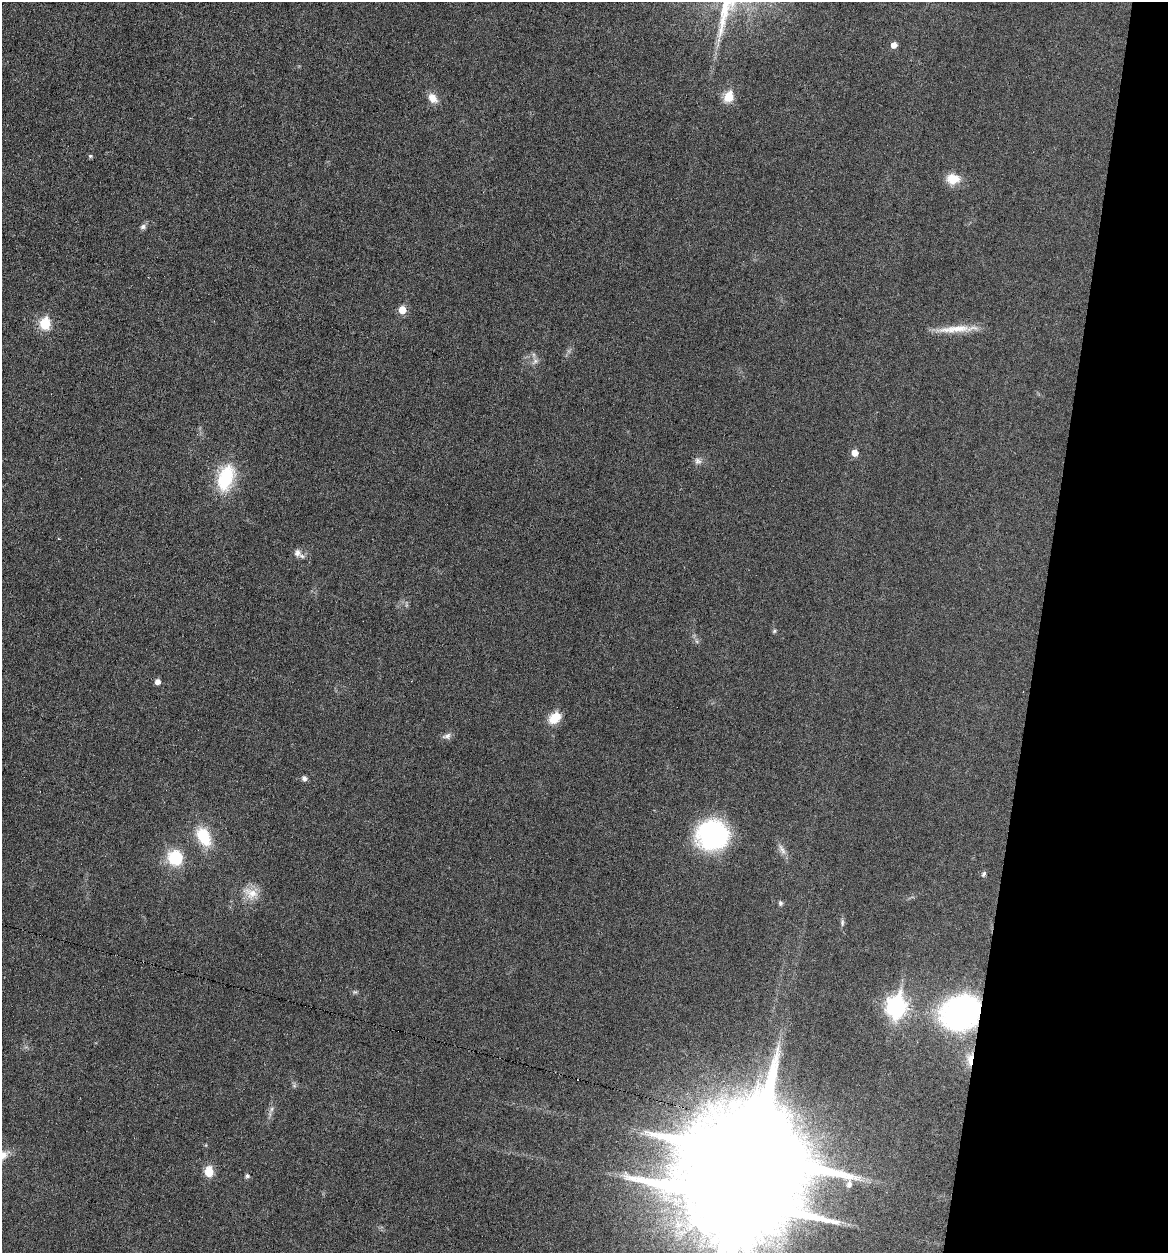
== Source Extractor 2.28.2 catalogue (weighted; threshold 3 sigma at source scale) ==
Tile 8 of 4 x 4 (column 4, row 2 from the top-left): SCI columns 3618-4783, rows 2505-3755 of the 5027 x 5007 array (HDU 1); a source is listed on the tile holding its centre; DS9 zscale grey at full resolution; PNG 1170 x 1255 px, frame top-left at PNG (2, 2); no overlay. Shown black and unused: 11% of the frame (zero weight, under 3 of 6 exposures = <1% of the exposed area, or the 3 px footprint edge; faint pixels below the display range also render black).
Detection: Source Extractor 2.28.2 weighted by HDU 2 'WHT'; one run over the whole footprint, this tile lists its part. Background 0.0454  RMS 0.0044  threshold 0.0179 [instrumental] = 3 sigma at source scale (4.09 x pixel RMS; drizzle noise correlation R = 1.36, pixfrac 0.8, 0.05/0.05 arcsec/px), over >= 5 px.
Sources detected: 41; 1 too faint to see at this stretch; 1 inside a brighter object's white glare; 2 cosmic-ray / hot-pixel residue — not listed; the other 37 listed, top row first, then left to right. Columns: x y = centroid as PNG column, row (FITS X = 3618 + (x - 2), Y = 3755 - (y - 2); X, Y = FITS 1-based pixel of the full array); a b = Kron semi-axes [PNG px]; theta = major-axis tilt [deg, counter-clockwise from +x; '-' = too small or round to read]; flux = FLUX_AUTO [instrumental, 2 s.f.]
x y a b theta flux
894 45 6 5 - 3.1
729 97 6 6 - 16
433 98 14 10 -52 4.2
90 156 6 5 - 0.71
953 179 15 12 -3 7.3
143 227 8 7 - 1.3
402 310 6 6 - 6.9
45 323 7 6 - 24
955 329 50 9 4 9.3
535 361 10 7 40 1.7
855 453 6 6 - 4.3
698 461 10 9 - 1.8
226 478 31 18 74 23
297 553 11 9 -89 2.5
774 631 6 5 - 0.64
696 641 7 4 -70 0.78
158 681 5 5 - 2.5
555 718 15 11 37 7.3
447 736 13 8 13 1.7
304 778 5 5 - 1.7
712 834 25 24 - 74
204 837 21 13 -61 16
782 849 17 6 -58 2.5
175 857 13 13 - 19
984 874 7 5 65 1.1
251 893 24 16 -23 7
780 903 6 5 - 0.84
842 923 11 5 -86 1.2
355 992 7 5 19 0.73
896 1007 10 8 79 190
961 1012 30 25 28 120
970 1059 16 7 86 5.7
294 1086 7 4 -1 0.72
272 1109 7 4 88 0.93
755 1155 31 24 -14 15000
209 1172 9 7 -83 7.8
247 1176 5 5 - 1
Overlapping masked pixels (flux is a lower limit): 3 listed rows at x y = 961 1012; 970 1059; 755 1155